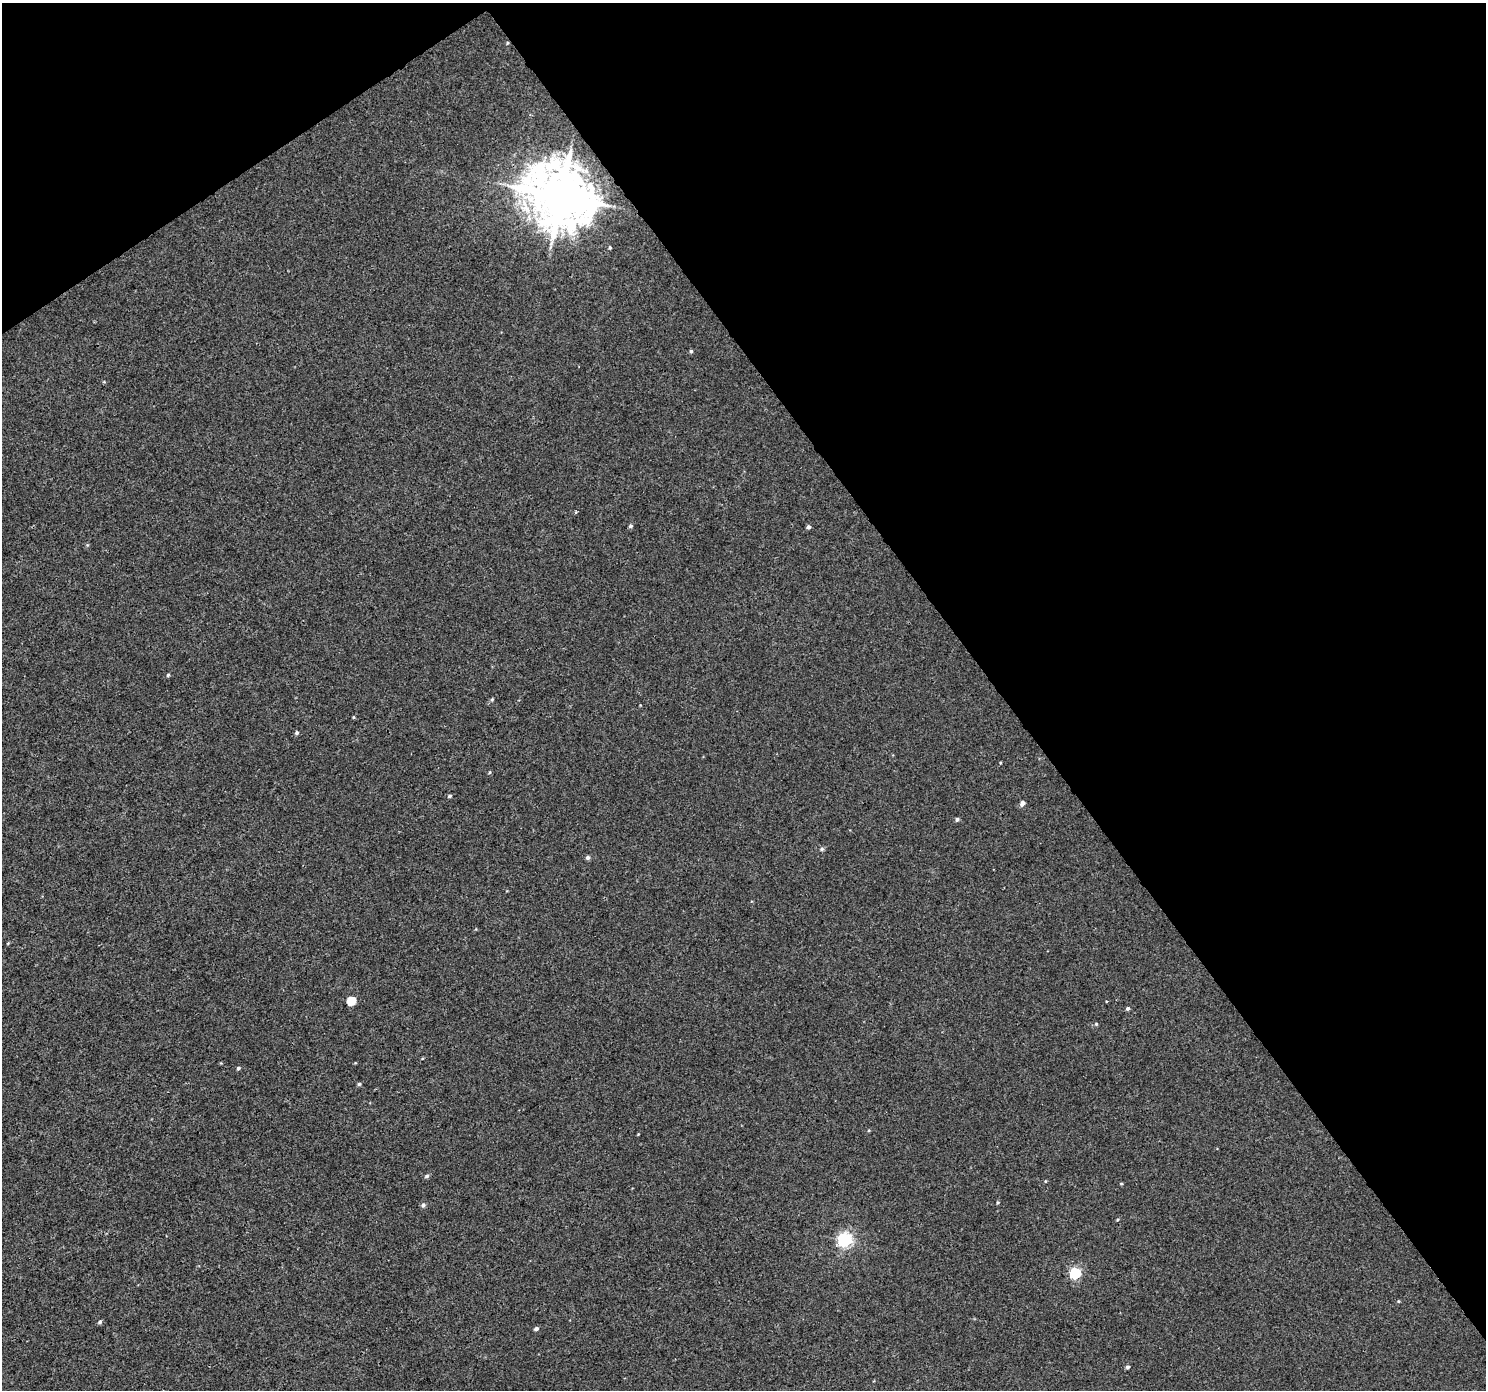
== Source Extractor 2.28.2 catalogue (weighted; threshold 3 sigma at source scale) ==
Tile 3 of 4 x 4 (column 3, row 1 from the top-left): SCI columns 2977-4460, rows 4357-5744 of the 5946 x 5873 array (HDU 1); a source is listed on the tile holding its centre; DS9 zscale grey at full resolution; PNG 1488 x 1392 px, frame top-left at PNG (2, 3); no overlay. Shown black and unused: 37% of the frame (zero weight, under 3 of 4 exposures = <1% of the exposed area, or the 3 px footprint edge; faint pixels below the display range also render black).
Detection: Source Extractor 2.28.2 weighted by HDU 2 'WHT'; one run over the whole footprint, this tile lists its part. Background 0.00143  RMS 0.0018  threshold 0.00791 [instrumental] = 3 sigma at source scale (4.5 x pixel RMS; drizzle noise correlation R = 1.50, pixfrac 1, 0.0396/0.0396 arcsec/px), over >= 5 px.
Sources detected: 31; all 31 listed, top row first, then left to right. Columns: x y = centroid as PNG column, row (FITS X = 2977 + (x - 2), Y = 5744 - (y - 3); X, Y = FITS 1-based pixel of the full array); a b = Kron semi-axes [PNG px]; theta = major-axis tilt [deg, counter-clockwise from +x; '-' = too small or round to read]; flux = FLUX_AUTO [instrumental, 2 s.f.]
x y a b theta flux
507 43 5 3 - 0.15
561 196 19 16 -41 1100
610 247 4 3 - 0.2
691 351 4 4 - 0.26
630 526 4 4 - 0.36
809 527 5 4 - 0.4
168 675 4 4 - 0.23
492 699 5 4 - 0.23
353 717 5 3 - 0.15
297 733 5 4 - 0.33
450 796 5 4 - 0.28
1022 803 5 4 - 0.87
957 819 5 4 - 0.35
822 849 5 5 - 0.32
588 857 5 5 - 0.42
351 1001 5 5 - 5.6
1128 1008 5 4 - 0.33
1096 1024 5 5 - 0.22
238 1068 4 4 - 0.29
359 1084 5 4 - 0.28
427 1176 5 5 - 0.38
1045 1181 5 3 - 0.15
1121 1184 5 3 - 0.17
998 1202 5 3 - 0.21
423 1205 6 5 - 0.45
845 1240 6 6 - 36
1075 1273 6 5 - 15
1398 1301 5 3 - 0.15
100 1322 5 4 - 0.34
536 1329 5 4 - 0.42
1128 1367 4 4 - 0.41
Overlapping masked pixels (flux is a lower limit): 2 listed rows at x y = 507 43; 561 196